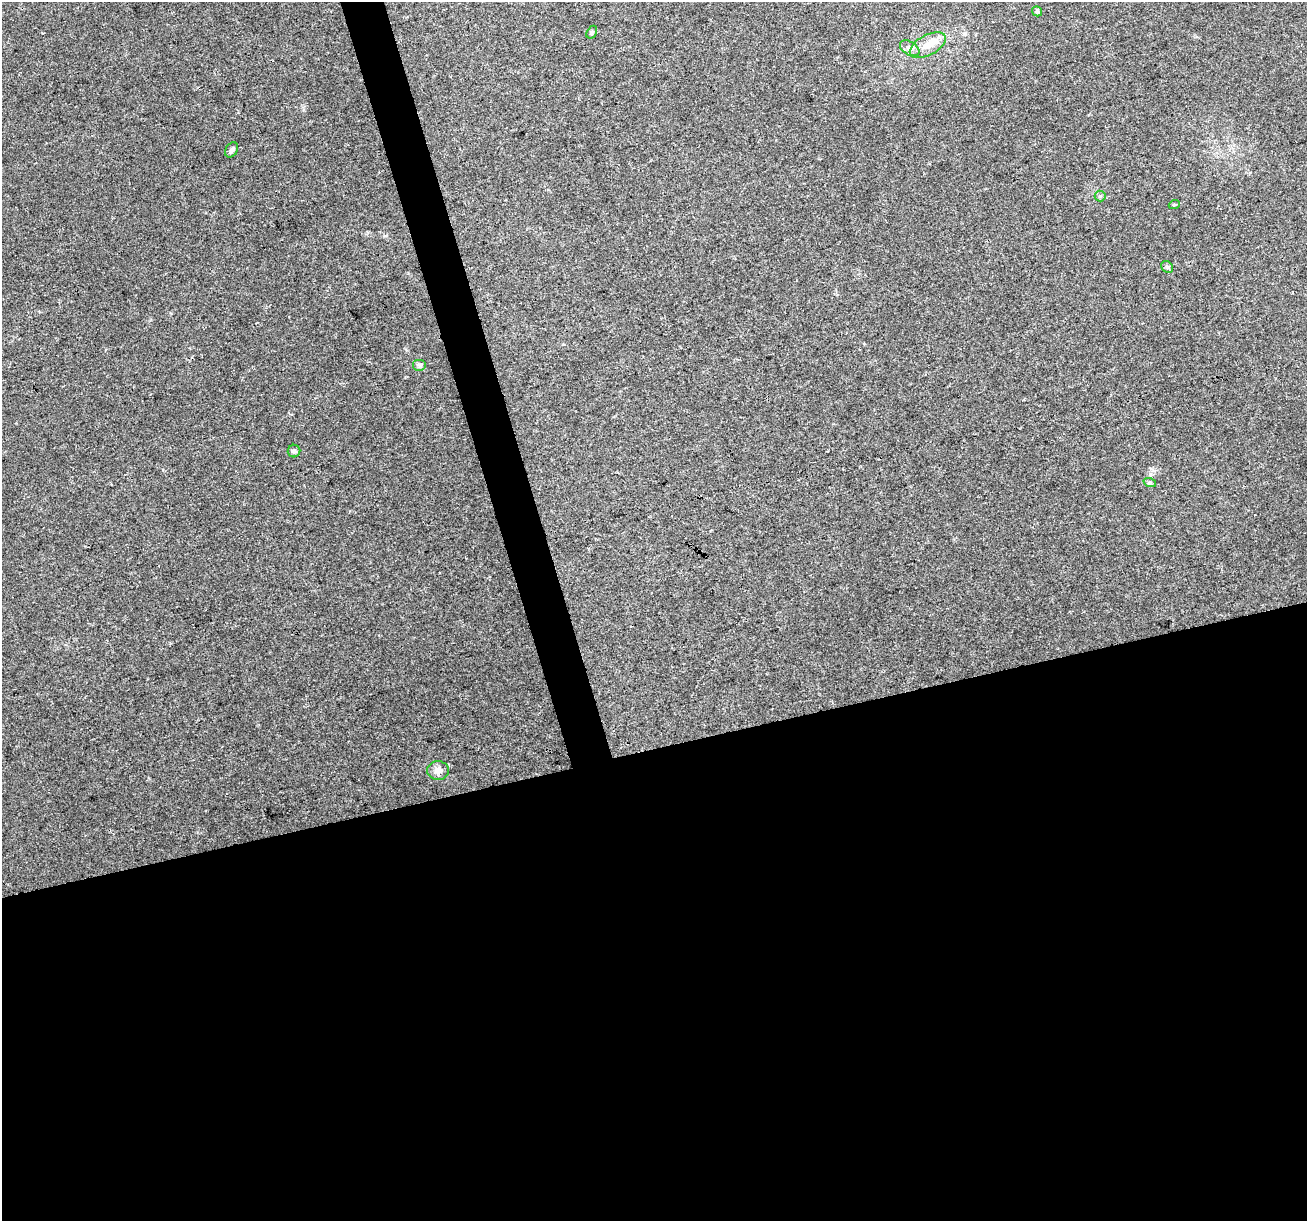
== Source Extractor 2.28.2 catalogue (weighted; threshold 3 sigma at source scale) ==
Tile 15 of 4 x 4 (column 3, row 4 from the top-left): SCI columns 2613-3917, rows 104-1322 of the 5223 x 5030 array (HDU 1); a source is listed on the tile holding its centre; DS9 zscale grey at full resolution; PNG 1309 x 1223 px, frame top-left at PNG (2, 2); each listed source drawn as its Kron ellipse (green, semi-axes under 4 px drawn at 4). Shown black and unused: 41% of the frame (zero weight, under 3 of 4 exposures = <1% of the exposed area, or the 3 px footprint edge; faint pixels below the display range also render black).
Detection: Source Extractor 2.28.2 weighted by HDU 2 'WHT'; one run over the whole footprint, this tile lists its part. Background 0.0571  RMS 0.0043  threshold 0.0194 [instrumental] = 3 sigma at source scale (4.5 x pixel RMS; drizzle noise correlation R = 1.50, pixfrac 1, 0.0396/0.0396 arcsec/px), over >= 5 px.
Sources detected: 12; all 12 listed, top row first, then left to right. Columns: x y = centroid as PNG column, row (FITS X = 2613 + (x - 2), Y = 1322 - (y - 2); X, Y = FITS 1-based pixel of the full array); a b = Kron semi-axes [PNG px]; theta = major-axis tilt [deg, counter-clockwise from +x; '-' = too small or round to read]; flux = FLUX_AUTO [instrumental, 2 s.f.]
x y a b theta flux
1037 11 5 5 - 1.1
592 32 7 4 59 0.72
928 45 19 10 29 5.9
910 48 11 6 -32 1.9
232 150 8 6 57 1.2
1100 196 5 5 - 0.68
1174 205 6 3 20 0.45
1167 267 6 5 - 0.81
419 365 7 6 - 0.89
294 451 6 6 - 0.85
1150 483 6 4 -18 0.63
438 770 11 9 0 2.8